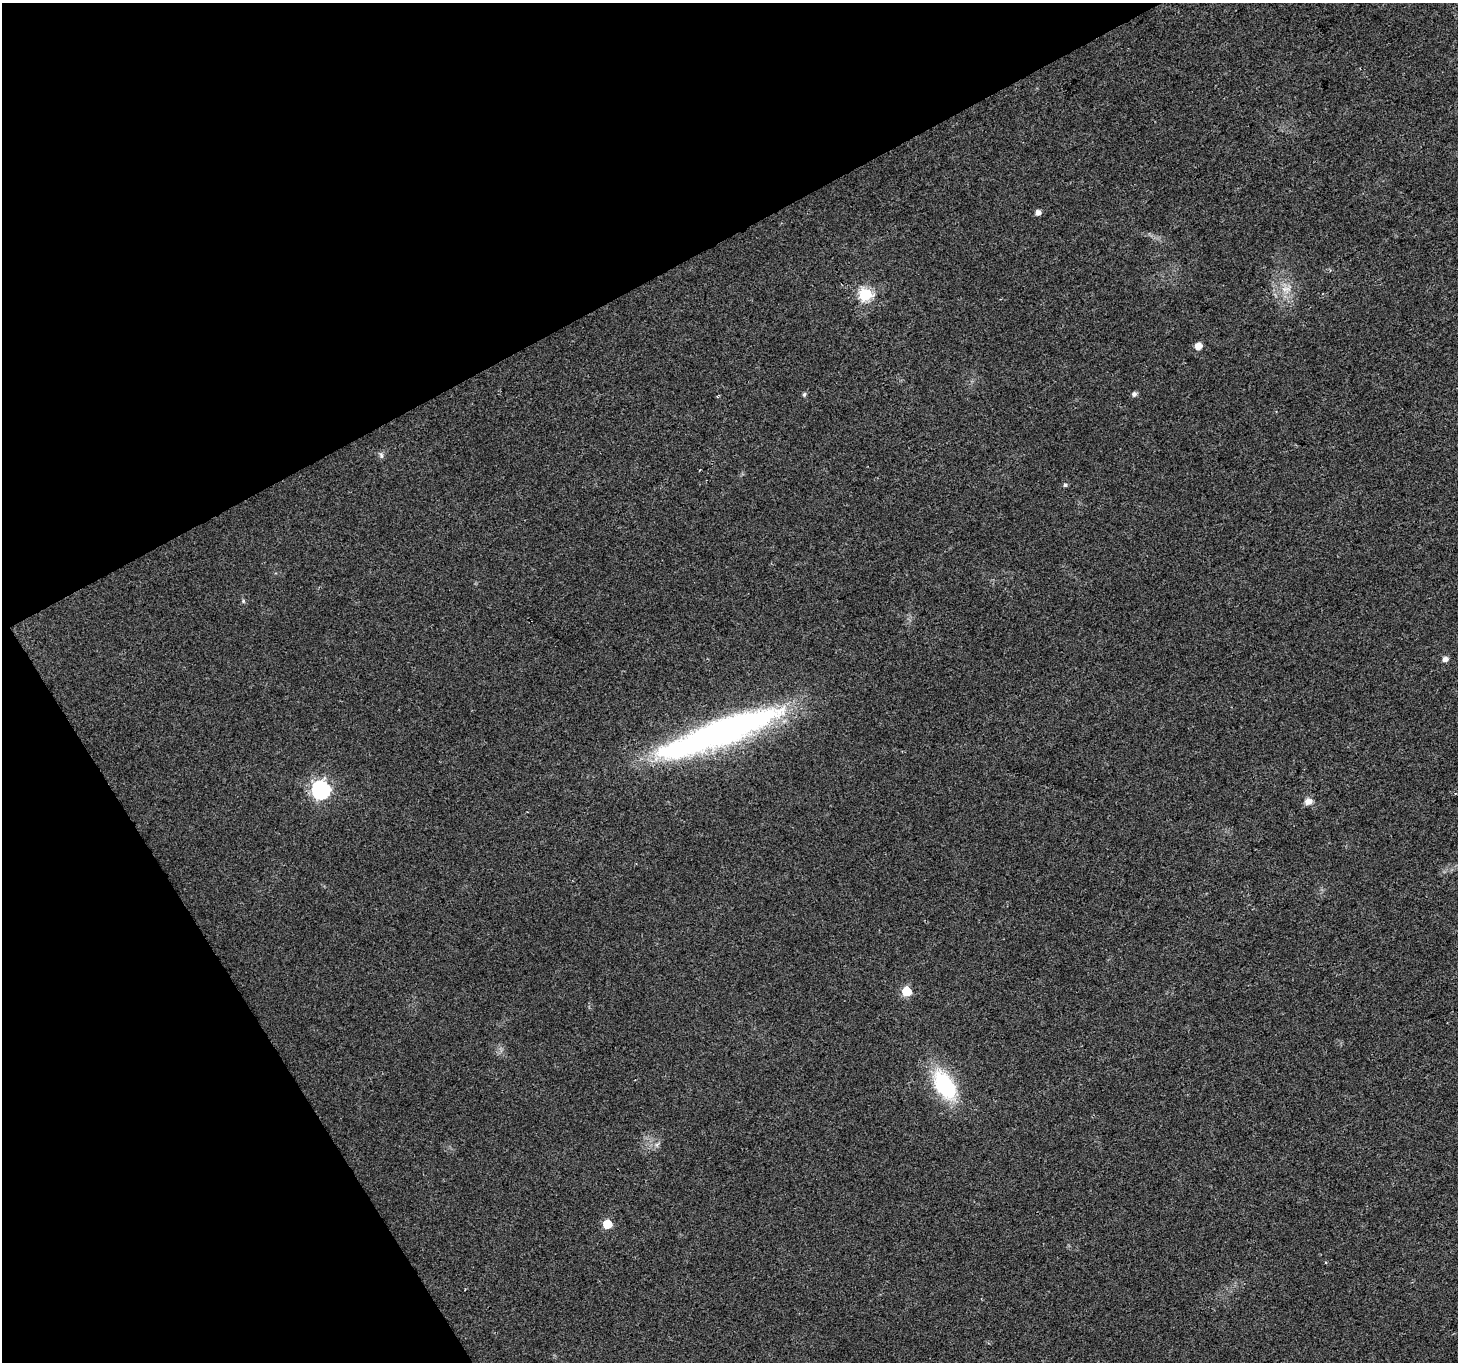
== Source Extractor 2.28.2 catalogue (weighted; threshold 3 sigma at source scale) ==
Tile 5 of 4 x 4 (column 1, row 2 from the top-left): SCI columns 4-1459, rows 2891-4250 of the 5826 x 5719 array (HDU 1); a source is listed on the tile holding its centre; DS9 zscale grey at full resolution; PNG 1460 x 1364 px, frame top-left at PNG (2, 3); no overlay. Shown black and unused: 27% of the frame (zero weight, under 2 of 3 exposures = <1% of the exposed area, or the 3 px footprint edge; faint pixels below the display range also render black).
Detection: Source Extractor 2.28.2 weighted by HDU 2 'WHT'; one run over the whole footprint, this tile lists its part. Background 0.0247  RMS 0.0056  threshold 0.025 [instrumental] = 3 sigma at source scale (4.5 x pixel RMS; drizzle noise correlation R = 1.50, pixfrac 1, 0.0396/0.0396 arcsec/px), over >= 5 px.
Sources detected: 18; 1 inside a brighter object's white glare — not listed; the other 17 listed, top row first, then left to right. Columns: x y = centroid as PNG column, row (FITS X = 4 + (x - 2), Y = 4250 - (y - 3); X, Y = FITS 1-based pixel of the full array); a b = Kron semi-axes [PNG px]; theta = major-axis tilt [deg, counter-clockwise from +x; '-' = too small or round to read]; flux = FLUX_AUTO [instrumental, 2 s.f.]
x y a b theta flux
1038 213 5 5 - 3
1287 289 18 10 15 6.9
865 294 6 6 - 71
1198 346 5 5 - 6.6
804 394 5 5 - 1
1134 394 6 5 - 1.8
381 455 9 6 -80 1.4
1065 485 5 5 - 0.97
243 601 6 4 -72 0.74
1445 659 5 5 - 3.2
727 729 114 28 19 200
321 790 7 7 - 180
1308 801 9 8 - 3.5
906 991 6 6 - 29
945 1085 31 18 -58 48
657 1144 8 4 37 1.3
607 1224 6 6 - 20